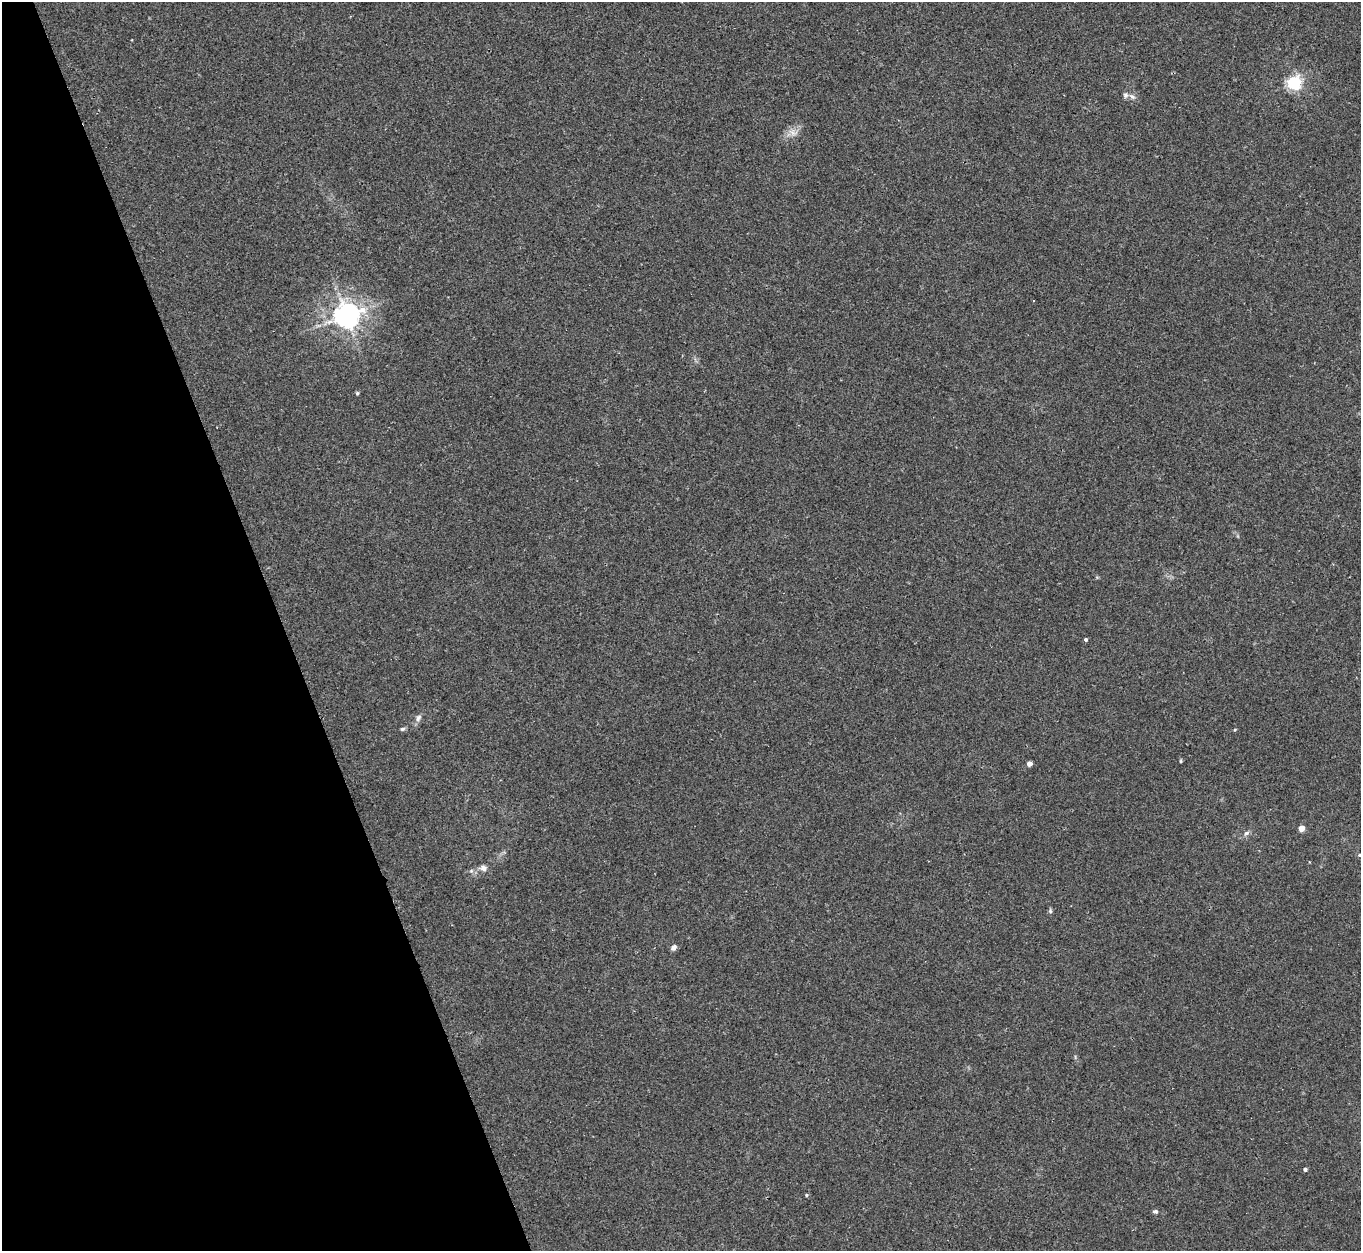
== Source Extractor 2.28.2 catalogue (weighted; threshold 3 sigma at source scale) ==
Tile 5 of 4 x 4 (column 1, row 2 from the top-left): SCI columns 14-1372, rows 2683-3931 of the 5466 x 5490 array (HDU 1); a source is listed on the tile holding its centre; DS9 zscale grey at full resolution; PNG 1363 x 1253 px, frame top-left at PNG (2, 2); no overlay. Shown black and unused: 21% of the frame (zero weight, under 2 of 3 exposures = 2% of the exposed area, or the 3 px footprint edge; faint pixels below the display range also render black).
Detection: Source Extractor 2.28.2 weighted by HDU 2 'WHT'; one run over the whole footprint, this tile lists its part. Background 0.0246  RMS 0.0064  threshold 0.0289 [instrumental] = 3 sigma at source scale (4.5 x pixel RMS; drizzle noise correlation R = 1.50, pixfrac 1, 0.05/0.05 arcsec/px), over >= 5 px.
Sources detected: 22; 1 inside a brighter listed object's ellipse — not listed separately; the other 21 listed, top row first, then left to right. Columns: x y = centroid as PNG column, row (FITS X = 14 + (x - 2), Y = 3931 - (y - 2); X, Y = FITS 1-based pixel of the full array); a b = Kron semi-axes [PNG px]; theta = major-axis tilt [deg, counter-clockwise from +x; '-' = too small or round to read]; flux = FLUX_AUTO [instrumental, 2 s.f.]
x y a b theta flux
1294 83 6 5 - 140
1132 96 10 6 -36 2.1
794 132 13 6 -7 3.5
346 315 8 7 - 710
357 393 5 4 - 0.83
1086 639 4 4 - 1
418 718 10 7 65 2.4
402 729 7 5 15 1.1
1235 730 5 4 - 0.67
1181 761 5 3 - 0.64
1029 763 4 4 - 3.8
1301 828 4 4 - 7.8
1246 833 8 6 19 1.7
1359 855 4 3 - 0.83
483 868 9 8 - 2.8
471 871 5 4 - 1
1050 911 7 5 -83 1
673 947 8 6 49 2.3
1305 1169 4 4 - 1.5
806 1195 4 4 - 0.7
1155 1211 7 5 -10 1.3